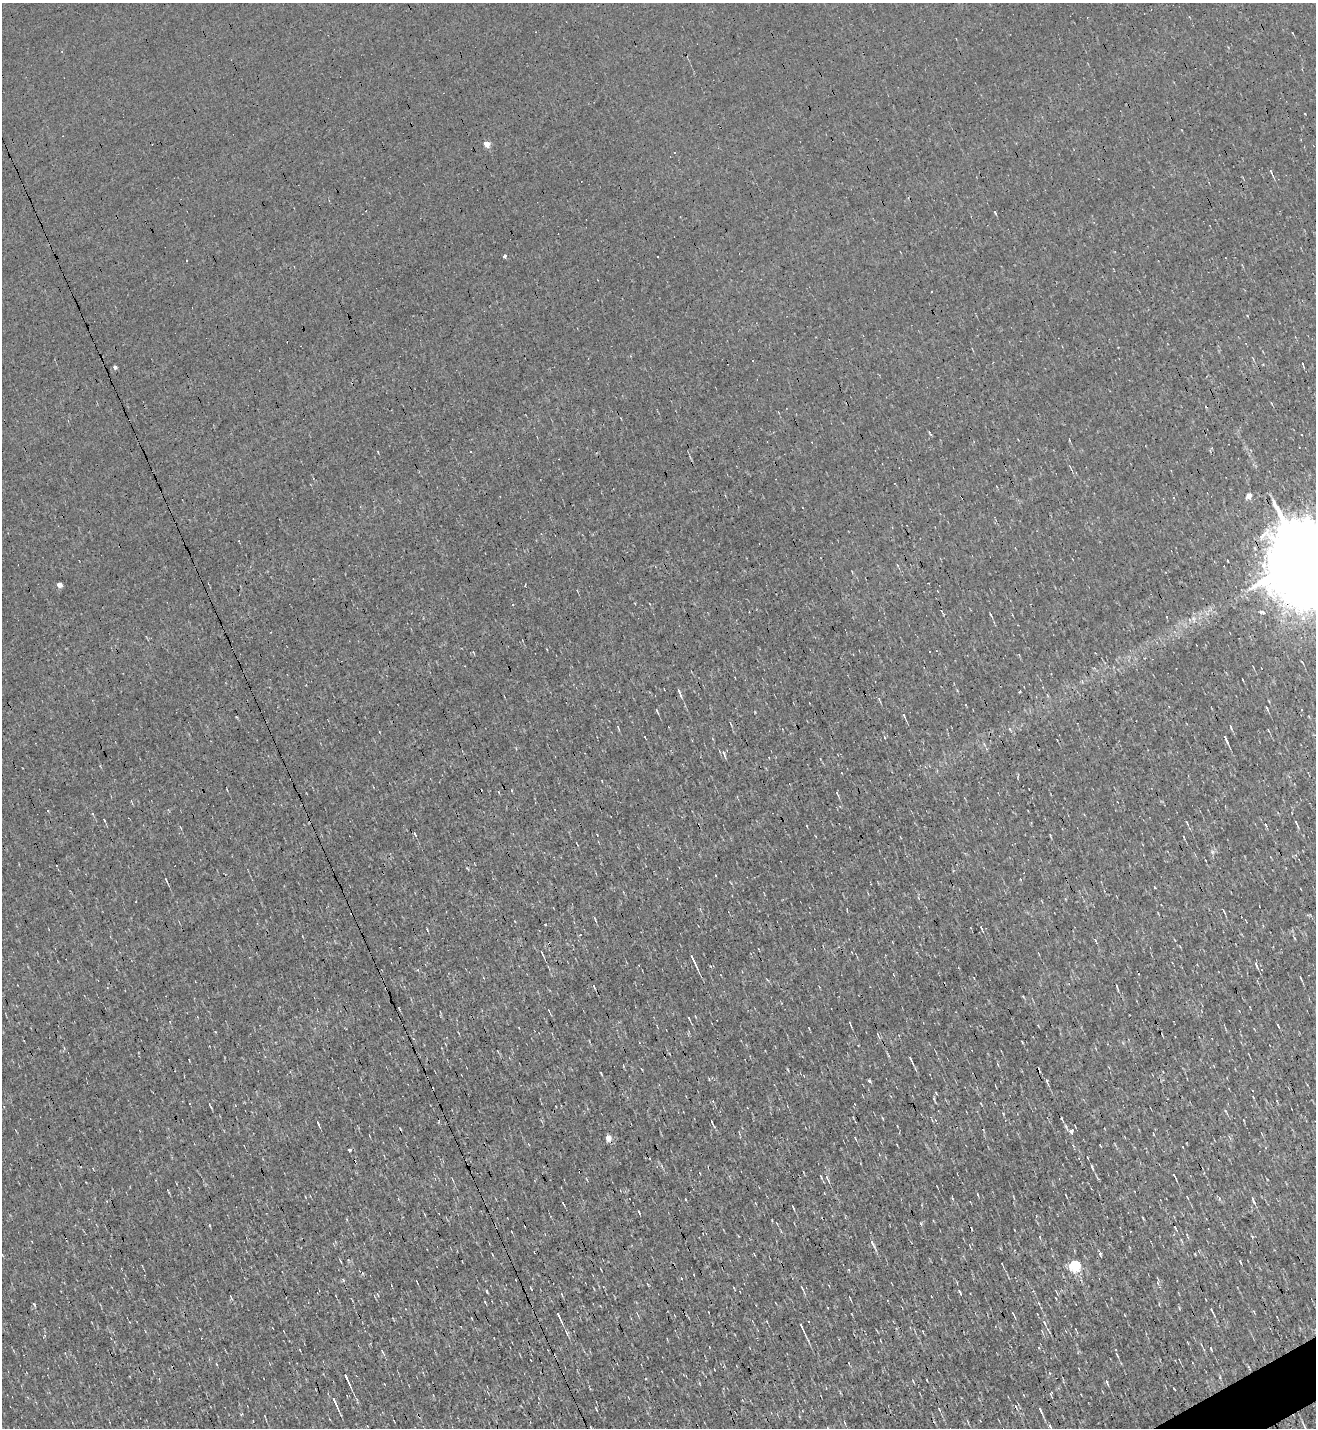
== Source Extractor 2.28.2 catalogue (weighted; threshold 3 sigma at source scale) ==
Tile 6 of 4 x 4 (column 2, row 2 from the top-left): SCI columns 1597-2910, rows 2851-4276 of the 5685 x 5701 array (HDU 1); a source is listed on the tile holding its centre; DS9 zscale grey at full resolution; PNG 1318 x 1430 px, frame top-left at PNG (2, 3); no overlay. Shown black and unused: <1% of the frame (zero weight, under 3 of 4 exposures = <1% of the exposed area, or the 3 px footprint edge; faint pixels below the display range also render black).
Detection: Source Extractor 2.28.2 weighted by HDU 2 'WHT'; one run over the whole footprint, this tile lists its part. Background 0.00267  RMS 0.039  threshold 0.177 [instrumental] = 3 sigma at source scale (4.5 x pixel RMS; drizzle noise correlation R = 1.50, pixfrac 1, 0.05/0.05 arcsec/px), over >= 5 px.
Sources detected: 114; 17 cosmic-ray / hot-pixel residue — not listed; the other 97 listed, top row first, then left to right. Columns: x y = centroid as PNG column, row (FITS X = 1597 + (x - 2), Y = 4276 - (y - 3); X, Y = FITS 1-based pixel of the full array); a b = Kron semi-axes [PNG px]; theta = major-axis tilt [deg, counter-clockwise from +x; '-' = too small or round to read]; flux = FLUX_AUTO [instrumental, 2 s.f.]
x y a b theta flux
62 52 3 2 - 2.4
487 144 5 5 - 38
1271 172 5 3 - 5.3
505 256 3 3 - 14
115 367 4 3 - 11
1069 440 4 2 - 2.9
378 452 4 2 - 2.8
1248 496 5 5 - 30
1174 498 3 3 - 8.3
1304 561 24 17 -69 100000
897 565 5 3 - 3.8
59 585 4 4 - 32
513 605 3 3 - 3.6
1262 612 7 4 -7 16
990 614 5 2 - 4.3
1302 662 4 2 - 3.6
1243 680 3 2 - 3.1
679 691 8 3 -56 6.9
1267 708 5 2 - 5.5
657 711 6 2 -61 4.5
904 715 6 3 -59 6.4
1231 727 8 3 -70 6.1
1268 730 5 3 - 3
1225 738 10 3 -72 12
984 744 5 4 - 4.9
512 790 3 3 - 7.4
837 793 7 3 -61 4.2
1187 823 8 2 -61 5
1296 823 11 3 -65 7.2
415 834 5 2 - 5.7
1050 835 4 3 - 3.1
166 880 7 2 -59 4.9
1224 911 6 2 -56 4.5
545 924 3 3 - 17
1263 925 3 3 - 3.9
981 928 7 3 -69 5
542 953 7 2 -66 5.5
693 960 16 3 -65 19
1256 965 10 3 -67 8.1
1300 977 6 2 -71 4
594 987 5 3 - 4.4
399 1009 5 2 - 3.1
688 1017 3 3 - 6.8
850 1024 6 2 -66 4.5
1278 1025 4 2 - 4.6
911 1060 11 2 -66 9.4
1163 1072 3 2 - 2.4
601 1073 3 2 - 3.3
869 1081 4 3 - 13
1047 1081 9 4 -68 8.4
936 1093 4 3 - 3.9
1253 1097 3 3 - 2.5
1226 1112 9 2 -59 4.7
712 1122 5 2 - 3.9
318 1123 6 2 -69 5.9
1071 1131 3 3 - 130
1153 1134 3 2 - 2.5
608 1138 5 5 - 36
855 1138 5 2 - 4
350 1150 3 3 - 11
1087 1157 3 2 - 2.4
1092 1167 7 3 -66 8
1174 1175 4 2 - 3.4
821 1177 6 3 -57 4.1
827 1178 10 3 -65 9
452 1179 6 2 -71 3.2
978 1195 5 2 - 3.6
1219 1198 5 3 - 5.2
1253 1200 9 4 -71 8.4
793 1207 7 3 -63 5.1
921 1224 5 4 - 3.9
872 1243 10 4 -60 11
1100 1254 4 4 - 5.9
1240 1262 5 2 - 4.1
1074 1265 6 5 - 470
1158 1283 6 3 -70 5.3
802 1288 6 3 -56 4.4
487 1291 5 2 - 3.5
960 1292 7 2 -60 4.8
850 1298 7 2 -63 3.4
485 1302 5 3 - 3.2
1212 1310 7 2 -64 5.6
1013 1314 8 2 -59 4.4
559 1316 15 3 -66 16
1044 1323 7 3 -70 6.3
801 1327 9 2 -64 13
1211 1348 4 2 - 5.2
382 1351 6 3 -64 5.6
1117 1355 6 2 -59 4.7
347 1378 16 3 -65 18
927 1380 3 2 - 3.7
1107 1382 9 3 -67 7.6
334 1401 16 4 -65 25
596 1409 4 2 - 3.4
1040 1410 8 3 -65 9.2
844 1422 5 2 - 3.4
1050 1427 10 4 -61 11
Overlapping masked pixels (flux is a lower limit): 1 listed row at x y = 1304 561
Isophote crosses this tile's border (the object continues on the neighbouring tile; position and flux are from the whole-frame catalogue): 2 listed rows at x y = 1304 561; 1050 1427
Unlisted compact peaks at least as high as the median listed source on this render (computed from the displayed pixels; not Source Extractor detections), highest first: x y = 34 1304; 995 212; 1212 852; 724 753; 755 712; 1155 887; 1020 692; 1143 1218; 639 1212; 787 1069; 1174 1389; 1003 1114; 1220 1377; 1195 1254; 104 820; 1023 996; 1305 114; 646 1379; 363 1273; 939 1409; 567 1333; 417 970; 1095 940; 211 1107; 1050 1373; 1266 825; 1179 1308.